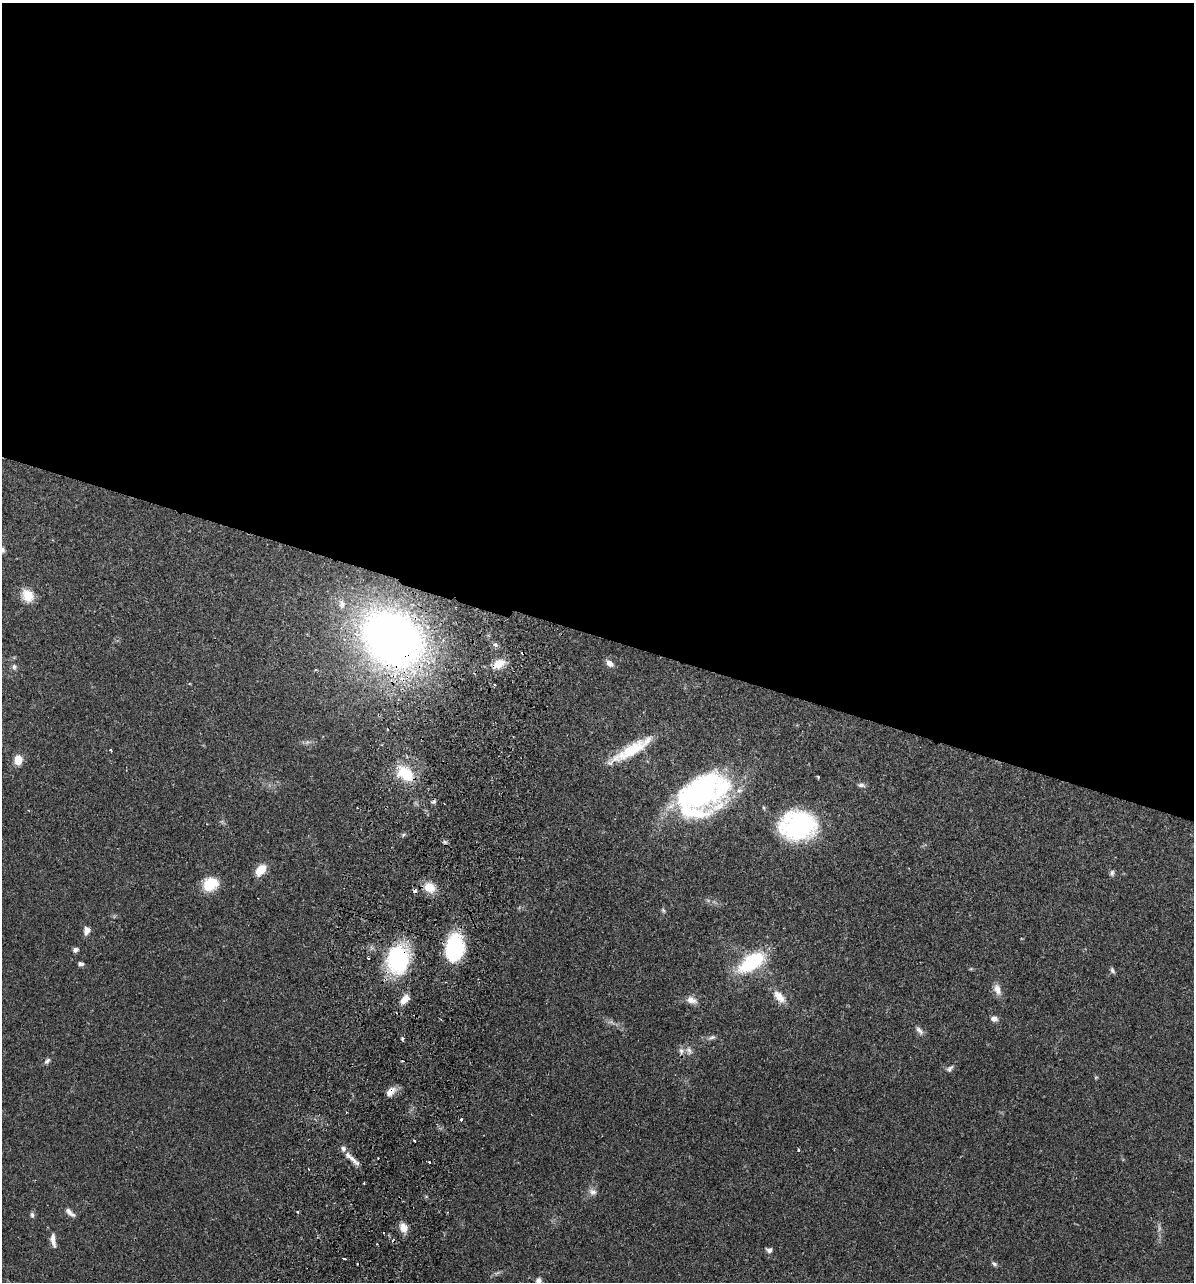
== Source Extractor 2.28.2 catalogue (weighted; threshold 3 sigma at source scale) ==
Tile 3 of 4 x 4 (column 3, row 1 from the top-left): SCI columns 2564-3755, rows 3861-5140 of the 5251 x 5158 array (HDU 1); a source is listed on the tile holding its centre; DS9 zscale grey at full resolution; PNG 1196 x 1284 px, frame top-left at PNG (2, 3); no overlay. Shown black and unused: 50% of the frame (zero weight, under 2 of 3 exposures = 3% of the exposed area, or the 3 px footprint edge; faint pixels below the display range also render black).
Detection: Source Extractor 2.28.2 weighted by HDU 2 'WHT'; one run over the whole footprint, this tile lists its part. Background 0.0649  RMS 0.005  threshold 0.0226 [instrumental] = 3 sigma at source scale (4.5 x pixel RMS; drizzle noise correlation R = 1.50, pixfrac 1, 0.05/0.05 arcsec/px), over >= 5 px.
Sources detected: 71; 3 too faint to see at this stretch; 5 cosmic-ray / hot-pixel residue — not listed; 3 inside a brighter listed object's ellipse — not listed separately; the other 60 listed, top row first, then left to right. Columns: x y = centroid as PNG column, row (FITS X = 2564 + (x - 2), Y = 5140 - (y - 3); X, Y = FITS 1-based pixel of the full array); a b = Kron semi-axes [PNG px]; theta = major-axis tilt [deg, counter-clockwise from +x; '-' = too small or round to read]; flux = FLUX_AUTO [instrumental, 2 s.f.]
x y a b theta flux
2 550 7 6 - 1.2
27 596 17 14 -57 7.6
342 604 12 8 88 2.5
392 639 47 37 -38 410
495 645 7 5 -21 1.2
523 653 4 3 - 1
610 663 10 7 -43 2.6
499 664 16 11 25 6.4
14 667 9 6 -83 1.6
110 750 3 3 - 0.75
631 750 54 11 30 20
18 760 10 8 83 5.7
405 773 22 14 -39 17
818 777 3 3 - 0.52
861 785 10 6 -5 1.4
700 793 44 33 30 120
799 825 31 25 6 81
444 842 5 5 - 0.85
260 870 11 7 45 9.3
1112 873 8 6 82 1.2
210 884 18 14 30 12
429 887 14 12 -27 7
663 910 7 4 -54 0.79
86 931 9 6 76 3.1
454 947 27 17 85 38
75 950 7 6 - 1.3
368 958 3 2 - 1.1
398 960 23 18 -84 59
752 962 27 14 35 37
81 964 6 4 -6 1.5
1112 970 8 5 -62 1.1
997 989 16 8 -70 3.6
779 997 17 9 -49 6
405 999 12 7 49 4.8
691 1000 14 9 -22 3.5
994 1019 7 6 - 2.4
919 1030 14 6 -47 2
712 1037 11 5 20 1.4
403 1039 3 3 - 1.4
681 1051 9 6 -80 1.8
689 1051 12 7 -72 2.3
47 1061 9 6 45 1.3
950 1068 11 6 46 1.6
390 1092 13 7 47 4
461 1119 4 3 - 0.71
414 1141 3 2 - 0.7
798 1150 3 3 - 0.59
352 1159 27 5 -42 3.6
429 1162 3 2 - 0.55
364 1183 2 2 - 0.39
593 1192 12 9 -16 2.5
70 1212 14 6 -42 2.3
297 1212 3 3 - 0.69
32 1215 8 5 -82 1.2
403 1228 10 8 -57 5.1
53 1240 19 6 -81 3.4
769 1250 7 5 -6 1.7
344 1259 4 3 - 1.2
994 1264 7 5 -39 1.2
538 1281 8 6 57 1.7
Overlapping masked pixels (flux is a lower limit): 5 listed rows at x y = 392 639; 523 653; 405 773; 398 960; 390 1092
Isophote crosses this tile's border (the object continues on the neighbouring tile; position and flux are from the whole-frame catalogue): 2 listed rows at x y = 2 550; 538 1281